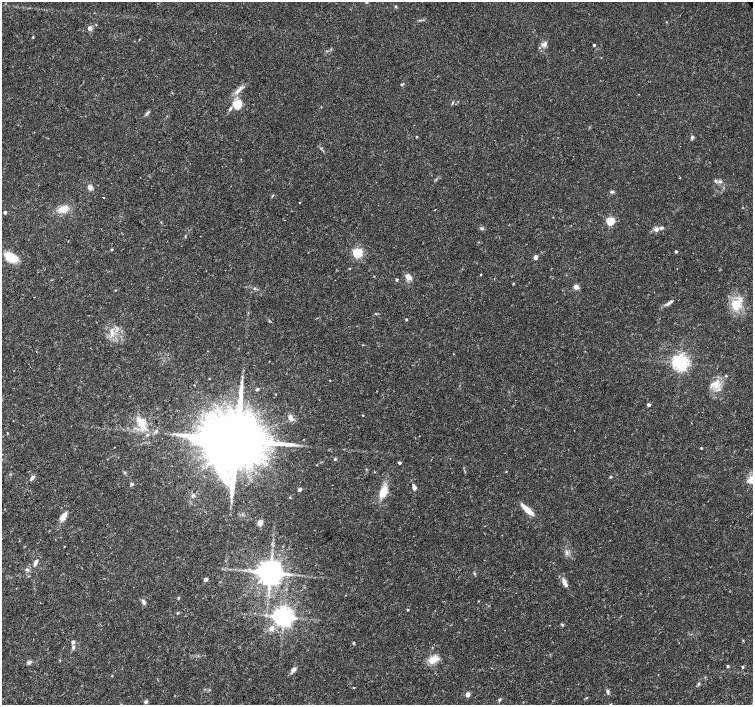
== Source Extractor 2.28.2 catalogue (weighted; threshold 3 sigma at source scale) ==
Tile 7 of 4 x 4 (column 3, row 2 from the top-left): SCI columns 3016-4517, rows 3028-4433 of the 6023 x 5990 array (HDU 1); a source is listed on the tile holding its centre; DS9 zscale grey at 2 x 2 block average (1 PNG px = mean of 2 x 2 image px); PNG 755 x 707 px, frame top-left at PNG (2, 2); no overlay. Shown black and unused: <1% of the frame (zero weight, under 3 of 4 exposures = <1% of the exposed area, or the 3 px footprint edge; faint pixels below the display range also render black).
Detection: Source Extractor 2.28.2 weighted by HDU 2 'WHT'; one run over the whole footprint, this tile lists its part. Background 0.0191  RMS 0.0019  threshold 0.00846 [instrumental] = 3 sigma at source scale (4.5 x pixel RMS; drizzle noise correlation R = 1.50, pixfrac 1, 0.0396/0.0396 arcsec/px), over >= 5 px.
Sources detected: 108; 3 inside a brighter listed object's ellipse — not listed separately; the other 105 listed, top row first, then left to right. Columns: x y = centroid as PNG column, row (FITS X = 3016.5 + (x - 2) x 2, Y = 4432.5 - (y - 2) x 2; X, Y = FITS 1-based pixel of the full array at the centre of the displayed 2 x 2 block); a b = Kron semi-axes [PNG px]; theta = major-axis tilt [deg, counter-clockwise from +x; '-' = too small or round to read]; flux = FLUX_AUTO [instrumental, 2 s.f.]
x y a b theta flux
666 22 2 2 - 0.22
90 28 3 3 - 3.9
33 37 3 2 - 0.31
543 45 8 5 1 1.7
594 45 2 2 - 0.55
401 84 3 2 - 0.34
452 103 3 3 - 0.43
238 105 11 8 58 7.6
147 113 7 3 48 0.96
417 137 3 2 - 0.35
692 137 4 3 - 1.1
680 178 2 2 - 0.16
715 181 4 3 - 0.63
90 187 7 5 -68 1.8
612 192 4 4 - 0.76
103 197 2 2 - 1
299 203 2 2 - 0.21
63 209 12 8 22 5.1
435 210 2 2 - 0.32
5 212 2 2 - 1
610 221 3 3 - 25
481 228 5 4 - 0.77
656 229 6 5 - 1.7
68 241 2 2 - 0.46
112 249 3 2 - 0.49
676 251 2 2 - 0.8
357 253 4 3 - 44
10 257 15 11 -29 7.6
535 257 3 3 - 3.4
480 275 2 2 - 0.26
374 276 2 2 - 0.21
408 277 10 6 -24 2.3
397 280 3 2 - 0.74
513 284 3 2 - 0.43
576 287 3 3 - 6.4
115 290 2 2 - 0.22
668 304 10 3 33 1.4
736 305 15 12 83 8.8
406 319 2 2 - 0.48
117 328 5 3 - 0.85
112 334 8 5 85 2.5
680 362 5 4 - 180
726 376 3 2 - 0.36
209 379 3 2 - 0.18
330 380 2 2 - 0.25
194 385 2 2 - 0.26
716 386 10 6 70 4
257 389 4 3 - 0.58
275 394 3 2 - 0.26
648 405 3 3 - 1.3
363 415 2 2 - 0.25
291 418 8 6 90 1.8
141 421 14 9 -60 6.3
156 431 4 2 - 0.41
147 435 4 3 - 0.56
236 440 17 12 39 6200
701 448 2 2 - 0.45
335 459 4 2 - 0.44
399 463 3 3 - 0.92
506 471 3 2 - 0.19
374 472 2 2 - 0.17
611 477 3 2 - 0.53
32 478 7 4 49 1.2
750 478 9 5 49 2.7
131 484 4 3 - 0.82
414 487 5 3 - 1.9
300 489 3 2 - 1.9
383 492 12 7 63 7.3
193 496 5 4 - 0.76
290 497 3 2 - 0.27
527 510 17 5 -43 5.4
64 516 11 5 61 3.1
260 522 7 5 42 2.1
35 562 7 4 57 1.3
27 570 5 3 - 0.74
270 572 6 6 - 720
474 573 4 3 - 0.44
206 579 3 3 - 2.2
564 582 12 4 -62 2.4
178 598 3 2 - 0.57
478 601 2 2 - 0.21
143 602 7 4 -60 1.1
408 610 2 2 - 0.41
178 613 4 3 - 0.41
283 617 5 5 - 340
562 625 4 3 - 0.47
271 628 6 6 - 2
743 641 3 3 - 0.34
73 642 3 3 - 1.2
354 643 3 3 - 0.42
73 647 5 4 - 0.79
433 660 15 8 24 4.5
29 662 6 4 43 1
728 666 2 2 - 0.77
742 667 3 2 - 0.61
491 668 2 2 - 0.23
294 669 8 5 46 1.4
699 684 4 3 - 0.62
354 688 2 2 - 0.26
209 689 3 3 - 0.31
607 691 5 3 - 0.92
467 694 3 3 - 6.4
586 698 3 2 - 0.25
499 700 4 3 - 0.54
146 702 5 4 - 0.85
Diffuse or blended objects may show on this block-average render without a row.